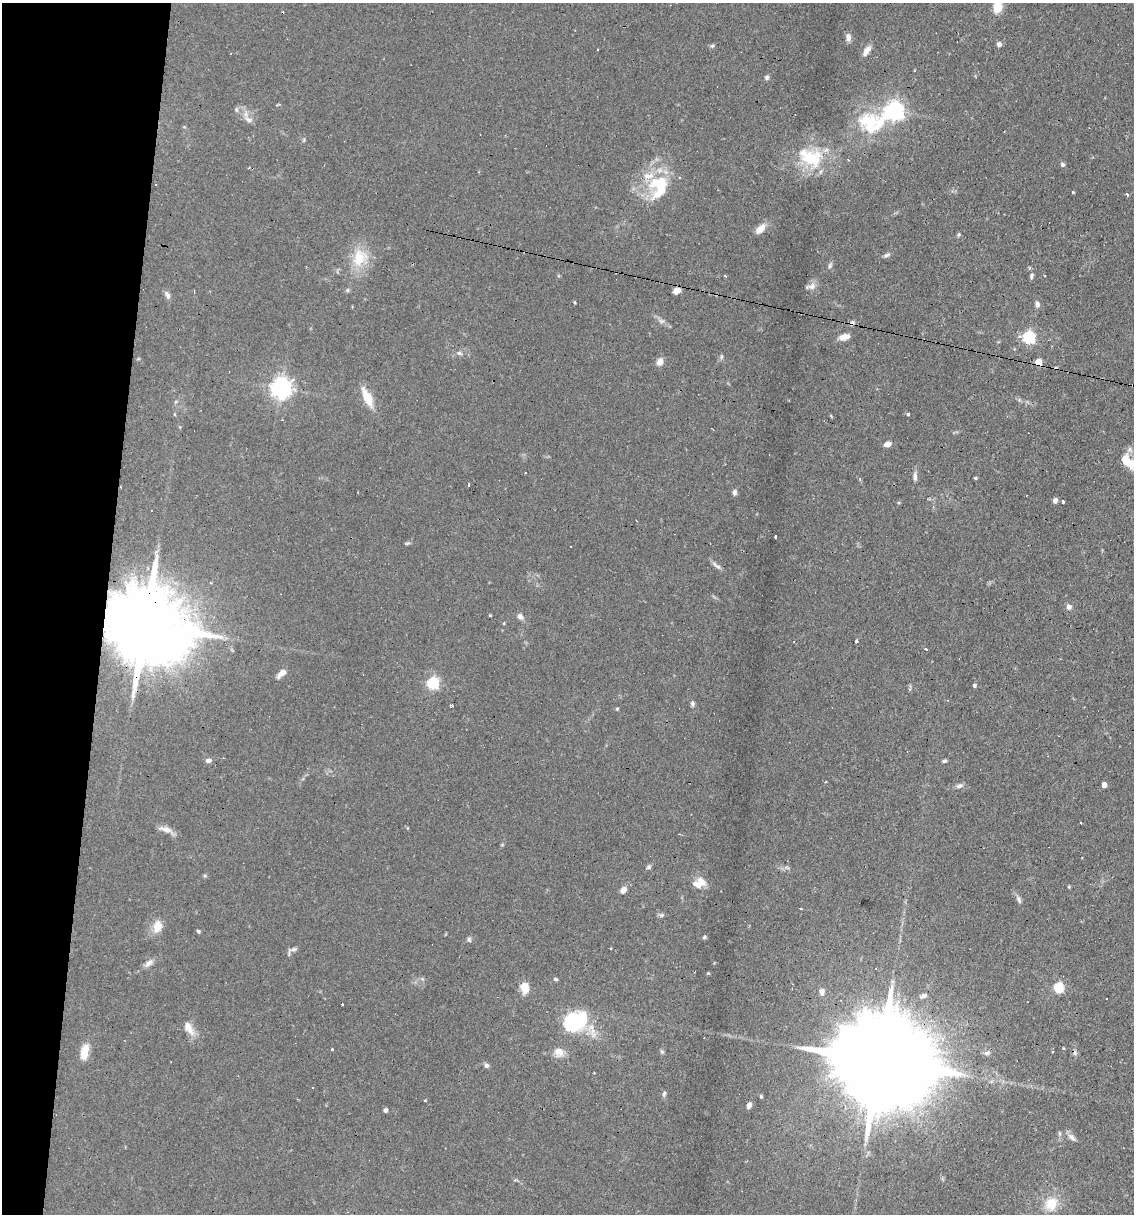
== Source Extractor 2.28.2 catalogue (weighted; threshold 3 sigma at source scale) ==
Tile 9 of 4 x 4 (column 1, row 3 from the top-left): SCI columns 233-1364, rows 1213-2424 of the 4873 x 4847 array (HDU 1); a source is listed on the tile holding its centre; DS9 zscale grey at full resolution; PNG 1136 x 1216 px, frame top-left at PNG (2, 3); no overlay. Shown black and unused: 9% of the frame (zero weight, under 2 of 3 exposures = <1% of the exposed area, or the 3 px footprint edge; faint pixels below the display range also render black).
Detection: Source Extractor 2.28.2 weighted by HDU 2 'WHT'; one run over the whole footprint, this tile lists its part. Background 0.082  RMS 0.0055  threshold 0.0245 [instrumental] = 3 sigma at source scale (4.5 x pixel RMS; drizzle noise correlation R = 1.50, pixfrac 1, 0.05/0.05 arcsec/px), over >= 5 px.
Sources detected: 120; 9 cosmic-ray / hot-pixel residue — not listed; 2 inside a brighter listed object's ellipse — not listed separately; the other 109 listed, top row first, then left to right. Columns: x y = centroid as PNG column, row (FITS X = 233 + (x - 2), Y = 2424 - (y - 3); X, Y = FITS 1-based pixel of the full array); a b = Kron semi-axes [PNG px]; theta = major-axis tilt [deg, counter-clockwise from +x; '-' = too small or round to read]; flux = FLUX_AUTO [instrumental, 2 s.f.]
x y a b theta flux
998 7 14 9 79 8.1
848 37 9 6 -88 2.4
999 44 5 5 - 2.7
867 50 14 6 54 3.2
767 78 5 4 - 1.5
894 111 7 7 - 230
248 120 12 7 -22 2.7
869 123 41 26 -2 33
304 140 6 4 88 0.67
810 158 37 22 -29 27
1062 165 5 5 - 1.2
155 185 3 3 - 0.67
659 187 34 25 81 30
1073 192 4 3 - 0.65
1127 195 3 3 - 2.7
760 229 12 7 45 5.7
959 234 7 4 59 0.76
886 255 10 5 27 1.4
360 258 27 22 65 16
830 266 8 5 64 1.2
725 276 3 3 - 3.4
1031 276 9 5 77 1.2
811 286 14 7 14 2.5
348 290 6 5 - 0.83
677 291 7 5 23 4.8
194 292 3 2 - 0.5
167 295 11 6 -63 1.9
574 302 4 3 - 0.55
1037 304 9 6 -85 1.8
661 321 8 6 -44 1.6
844 337 11 6 14 4.6
1029 338 6 6 - 84
459 353 8 5 -10 1.4
721 357 6 4 89 0.84
660 362 9 7 63 3.2
1038 362 5 4 - 13
281 388 7 7 - 330
367 398 23 9 -64 11
908 414 3 3 - 1.8
887 444 8 5 15 2.8
1129 462 22 14 -28 13
525 472 3 2 - 0.66
915 476 13 5 -88 2
975 478 4 3 - 0.65
468 484 3 3 - 4.3
734 492 8 6 78 1.4
1055 500 6 5 - 1.9
1063 502 3 3 - 6.9
775 537 3 3 - 0.83
407 543 8 3 13 0.81
571 547 2 2 - 0.48
717 566 15 5 -43 2.1
1069 607 7 6 - 2
490 615 4 3 - 0.45
520 617 8 7 - 2
504 623 4 3 - 0.48
144 625 33 17 -14 10000
857 641 3 3 - 1.9
793 642 2 2 - 0.42
926 649 3 3 - 2.3
282 673 11 5 41 4.4
433 683 6 5 - 70
974 685 4 4 - 1
692 703 6 5 - 1.2
451 705 4 3 - 1.7
617 709 4 4 - 0.67
208 760 8 5 -2 1.7
944 761 6 4 11 0.99
826 782 3 3 - 0.78
1104 785 4 4 - 4
959 786 10 6 21 1.7
1081 823 3 2 - 0.48
165 829 20 7 -16 3.7
649 867 7 5 69 1
787 868 7 4 -19 0.96
701 881 15 9 -43 4.6
1069 887 5 3 - 0.59
623 890 9 7 56 2.5
1019 900 12 5 -66 1.7
661 915 7 5 14 1.1
157 927 17 11 76 6.4
198 931 5 4 - 0.8
704 937 6 4 6 0.72
469 939 7 5 -73 1
292 950 13 6 33 1.8
149 963 14 7 38 2.8
555 979 7 4 -25 0.73
525 988 12 8 -84 7.4
1058 988 5 5 - 39
822 992 8 7 - 2.2
923 996 9 5 24 1.8
575 1021 19 12 25 65
189 1028 21 9 -62 5.8
591 1029 21 9 -75 6.7
332 1049 3 3 - 2
85 1052 22 8 76 7.7
559 1052 14 11 -49 4.7
662 1052 6 4 -45 0.81
877 1060 50 19 -11 20000
486 1065 6 6 - 1.3
594 1073 2 2 - 0.48
664 1094 8 5 79 1.1
761 1096 5 4 - 0.69
425 1100 3 3 - 0.41
749 1105 7 5 69 2.3
385 1110 4 4 - 1.8
1060 1133 6 4 -89 0.8
1072 1137 13 6 -46 2.4
1051 1204 19 16 60 12
Overlapping masked pixels (flux is a lower limit): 3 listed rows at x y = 1038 362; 144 625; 877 1060
Isophote crosses this tile's border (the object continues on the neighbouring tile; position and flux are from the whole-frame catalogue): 2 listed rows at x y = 998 7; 1129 462